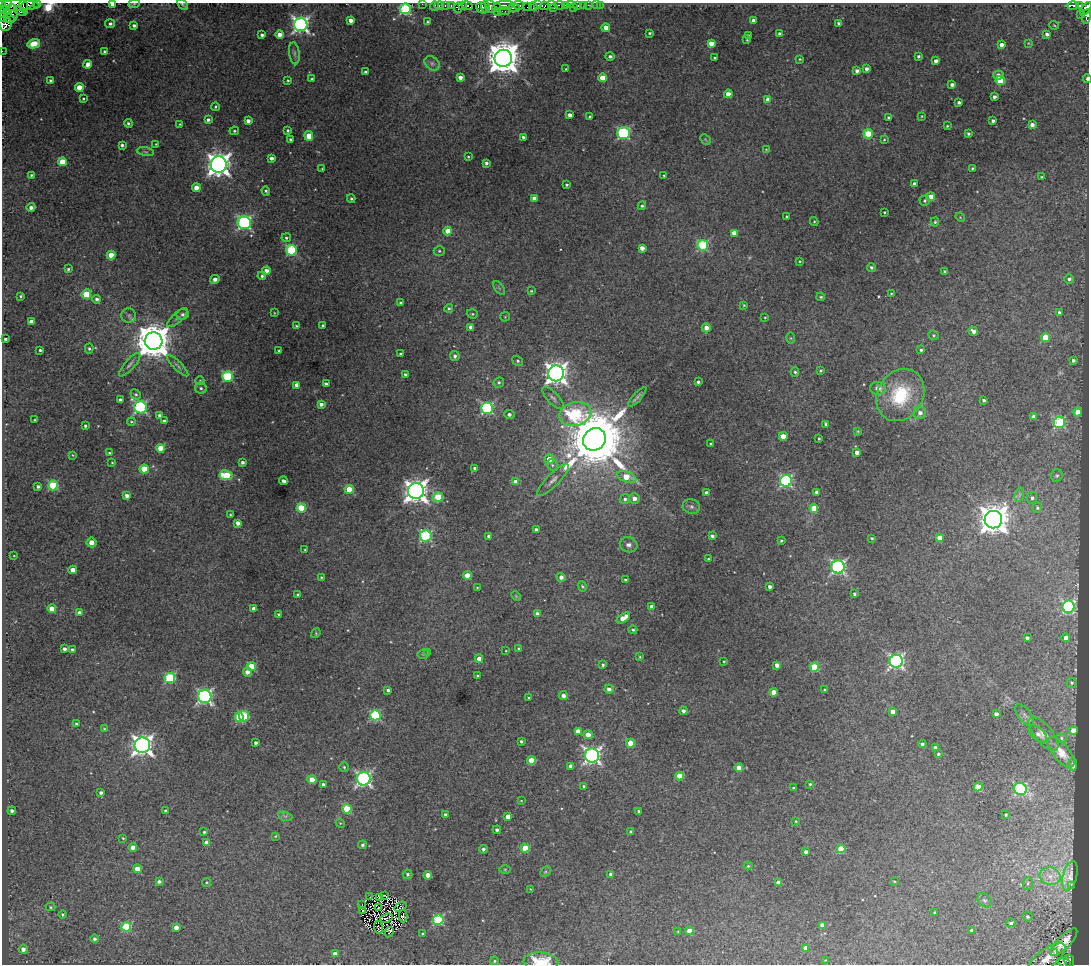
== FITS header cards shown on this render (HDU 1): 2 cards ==
NAXIS1  =                 1087
NAXIS2  =                  962

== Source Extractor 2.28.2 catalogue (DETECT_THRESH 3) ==
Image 1087 x 962 px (HDU 1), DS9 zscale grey, 1 PNG px = 1 image px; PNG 1091 x 966 px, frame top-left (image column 1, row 962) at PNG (2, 3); each listed source drawn as its Kron ellipse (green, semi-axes under 4 px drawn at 4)
Background 1.06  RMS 0.035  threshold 0.104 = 3 sigma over >= 5 px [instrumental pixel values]
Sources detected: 465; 4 with non-positive FLUX_AUTO (blend fragments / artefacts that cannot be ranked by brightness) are neither listed nor drawn; the other 461 listed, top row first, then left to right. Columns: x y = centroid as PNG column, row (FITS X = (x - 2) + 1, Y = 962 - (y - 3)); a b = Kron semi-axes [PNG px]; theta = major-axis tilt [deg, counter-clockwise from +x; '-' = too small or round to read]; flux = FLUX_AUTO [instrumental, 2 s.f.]
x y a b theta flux
37 3 3 2 - 310
8 4 4 3 - 1100
112 4 4 3 - 8
134 4 6 3 19 2.6
183 4 6 3 -46 3.9
422 4 2 2 - 18
17 5 23 5 -1 4300
27 5 7 4 29 2400
445 5 4 3 - 81
451 5 3 3 - 57
504 5 10 3 1 1200
518 5 6 3 -9 1300
537 5 3 2 - 55
551 5 3 2 - 39
560 5 5 4 - 690
566 5 4 3 - 74
570 5 2 2 - 14
578 5 3 3 - 80
583 5 2 2 - 17
588 5 3 2 - 27
596 5 2 2 - 6.9
600 5 4 2 - 13
1073 5 6 3 -1 800
5 6 8 4 54 2300
23 6 6 2 -88 1700
434 6 5 2 - 79
439 6 4 3 - 69
462 6 4 3 - 940
468 6 5 3 - 1100
490 6 7 5 -68 1300
544 6 4 4 - 750
1079 6 4 3 - 700
486 7 6 3 -68 590
497 7 4 4 - 140
527 7 2 2 - 160
533 7 4 2 - 130
573 7 2 2 - 15
458 8 5 3 - 1400
482 8 6 5 - 570
514 8 5 3 - 670
554 8 3 3 - 52
405 9 5 5 - 260
1086 9 8 4 53 2800
5 10 5 3 - 700
21 11 7 4 -18 1600
504 11 6 2 0 68
497 12 2 2 - 54
7 13 4 3 - 750
12 13 9 5 -88 2500
1080 15 3 2 - 140
1086 16 7 3 82 740
3 17 5 3 - 1100
9 19 5 3 - 620
351 20 4 4 - 14
753 20 3 3 - 7.1
428 22 3 3 - 2.5
5 23 7 6 - 2800
838 23 3 3 - 3.3
110 24 5 4 - 5.7
301 24 7 6 - 790
134 25 4 3 - 6
1054 25 5 3 - 2
606 28 4 4 - 30
650 33 3 3 - 3.4
779 33 4 3 - 4.5
1047 34 4 3 - 6.8
262 35 3 3 - 5.8
280 35 4 4 - 18
749 36 3 3 - 5.8
747 40 3 3 - 2.1
711 43 4 4 - 28
1028 43 4 3 - 1.7
34 44 6 4 14 26
1001 45 4 3 - 12
2 51 2 2 - 17
104 51 3 2 - 2.6
294 53 11 5 -82 6.7
610 56 4 4 - 6.3
918 56 3 3 - 4.7
715 57 3 2 - 2.2
503 58 9 8 - 5300
800 59 4 3 - 2.2
936 61 4 3 - 9.2
432 63 8 6 -41 7
88 64 4 4 - 17
565 69 3 2 - 1.4
866 69 4 4 - 8.1
857 71 4 4 - 7.5
365 72 3 3 - 4
998 75 5 4 - 14
460 77 4 4 - 13
602 78 4 4 - 37
312 79 4 3 - 3
1087 79 4 2 - 8.3
51 80 3 3 - 3.9
1000 80 5 4 - 77
288 81 3 3 - 3.1
952 85 4 3 - 7.9
79 87 4 4 - 43
728 94 4 4 - 21
994 97 3 3 - 7
83 98 3 3 - 2.5
768 100 4 4 - 23
959 102 4 3 - 6.4
215 107 4 3 - 2.5
570 115 4 4 - 12
922 116 3 2 - 2
590 117 3 3 - 4.4
889 117 3 3 - 3.6
208 120 4 3 - 6.6
248 121 4 4 - 10
993 121 4 3 - 6.4
128 123 4 4 - 4.3
180 124 3 3 - 2.2
1032 125 4 4 - 12
947 126 3 3 - 2.9
288 130 3 3 - 3.8
234 131 5 4 - 3.5
623 133 6 6 - 320
868 134 5 4 - 110
968 134 4 3 - 3.7
309 136 5 4 - 36
523 137 3 3 - 4.9
291 139 3 3 - 5.8
705 139 6 4 -46 3.4
884 140 3 2 - 2.3
156 144 3 3 - 1.6
122 145 4 3 - 5.4
766 149 4 2 - 1.4
145 152 9 4 -9 4.9
468 157 3 2 - 2.1
271 158 4 3 - 8.6
62 162 4 4 - 47
486 163 3 3 - 5
219 164 8 8 - 2200
972 168 4 3 - 2.7
322 169 3 2 - 1.5
31 175 3 3 - 3.3
664 175 3 2 - 2.3
1042 177 4 3 - 2.7
914 184 4 3 - 12
567 185 3 3 - 3.3
196 188 4 4 - 23
266 191 5 3 - 4.1
931 197 4 4 - 47
534 198 4 4 - 14
351 199 4 4 - 3.8
925 201 5 5 - 4.4
642 206 4 4 - 4.2
31 207 4 4 - 10
884 212 3 2 - 2.4
786 216 3 2 - 1.9
960 217 5 4 - 2.3
814 221 4 4 - 2.5
935 222 4 4 - 3.6
244 223 7 6 - 470
448 231 4 4 - 36
734 233 4 4 - 23
286 238 5 4 - 3.9
703 245 5 5 - 210
642 248 4 4 - 17
291 250 5 5 - 180
439 251 5 5 - 4
111 255 4 4 - 44
800 261 3 2 - 2.1
871 267 5 4 - 5.6
68 269 3 3 - 3.5
266 271 4 4 - 14
945 271 3 3 - 4.4
262 276 4 3 - 4.7
215 279 5 4 - 12
1069 279 5 4 - 6.5
499 288 8 4 -53 4.2
531 291 3 3 - 2.5
891 293 4 3 - 2.4
86 294 5 4 - 79
21 296 4 3 - 3.3
821 297 4 3 - 3.5
97 299 4 4 - 7
400 302 4 4 - 3.4
744 305 4 3 - 2.4
449 308 4 4 - 3.4
1059 312 3 3 - 5.9
274 313 3 2 - 1.4
183 314 6 5 - 5.5
472 314 6 4 -19 3.3
129 315 7 7 - 7.5
505 317 5 4 - 2.5
765 317 4 4 - 2.4
177 318 13 5 42 7
31 322 4 4 - 14
323 325 3 3 - 4.1
296 326 3 2 - 2.2
471 327 4 4 - 12
706 328 4 4 - 16
973 331 5 4 - 13
934 335 5 4 - 3.4
1045 337 4 4 - 74
791 338 6 4 -89 2.8
5 339 3 3 - 4.2
154 341 9 9 - 6800
89 349 5 4 - 4.2
40 350 3 3 - 4.2
921 350 3 3 - 4.4
279 351 3 2 - 2.5
400 354 3 3 - 3.4
455 356 5 5 - 7.3
1073 360 4 3 - 6.5
518 361 5 4 - 4
130 365 15 5 49 8.7
178 366 14 4 -45 6.2
821 371 4 4 - 3.6
795 372 4 4 - 4.5
556 373 8 8 - 1900
405 374 3 3 - 5.7
228 376 5 5 - 200
200 381 4 4 - 2.4
499 382 5 5 - 4.8
698 382 3 3 - 4.6
326 384 4 3 - 5.5
297 385 4 4 - 16
201 388 6 5 - 5.3
878 388 8 6 -9 19
136 394 5 4 - 3.9
900 395 27 23 57 150
637 397 12 4 48 7.2
553 398 14 5 -46 9.6
120 400 4 3 - 6.1
984 400 3 3 - 5
321 404 4 3 - 9.7
140 407 6 6 - 330
487 408 6 5 - 300
1078 412 4 4 - 30
920 413 6 6 - 12
509 414 5 4 - 8.1
575 414 16 11 12 250
159 415 3 3 - 5.4
1034 417 4 4 - 17
34 420 3 2 - 1.9
164 421 4 3 - 5.4
131 422 4 4 - 2.5
1059 422 5 5 - 220
826 424 4 3 - 4.6
85 426 3 3 - 4.2
858 431 4 3 - 2.3
783 436 4 4 - 35
594 439 12 10 41 26000
819 439 3 2 - 3
711 444 3 3 - 3.1
161 448 4 4 - 43
857 452 4 4 - 14
109 453 4 3 - 2.6
73 455 4 3 - 1.8
549 459 5 5 - 33
242 462 3 3 - 6.8
112 463 3 2 - 1.9
552 465 6 5 - 5
475 468 3 3 - 5.9
144 469 4 4 - 56
226 475 6 5 - 110
1057 476 6 5 - 4.3
627 477 10 5 -20 63
553 480 21 6 46 15
283 481 4 3 - 8.3
786 481 6 6 - 350
516 482 4 4 - 27
53 485 5 5 - 130
38 486 3 3 - 5.6
349 489 4 4 - 51
416 491 8 7 - 2100
816 492 3 3 - 5.7
707 493 4 4 - 12
1019 495 7 4 71 5.4
127 496 4 4 - 11
438 497 5 5 - 100
634 498 5 5 - 14
1032 498 6 5 - 6
625 499 5 5 - 5.8
691 506 9 7 -13 8.3
301 508 4 4 - 96
814 508 4 4 - 49
1037 508 5 5 - 3.9
230 515 4 3 - 2.4
993 520 9 8 - 4000
238 523 4 4 - 15
536 529 3 3 - 5
426 536 6 5 - 230
489 536 3 3 - 6.7
712 536 4 3 - 7.3
872 538 3 3 - 3
940 538 4 4 - 26
781 541 4 4 - 2.8
91 542 5 5 - 26
629 545 9 7 -13 10
305 550 3 3 - 2.2
14 556 3 2 - 1.6
708 559 3 2 - 2.1
838 567 6 6 - 510
73 570 4 4 - 21
467 575 4 4 - 31
321 577 3 2 - 2.5
561 577 4 4 - 12
625 580 3 2 - 2.5
582 586 5 4 - 3.1
477 587 3 2 - 1.7
770 587 3 3 - 7.7
854 594 4 3 - 3.9
298 595 4 3 - 4.2
516 596 5 3 - 2.3
651 606 3 3 - 7.8
1068 607 6 6 - 310
52 609 4 4 - 34
254 609 4 4 - 18
79 613 4 3 - 11
537 613 4 3 - 5.9
279 614 4 3 - 3
623 618 7 4 34 35
633 630 4 4 - 3.9
316 633 5 4 - 2.8
1027 638 3 3 - 6.6
1066 638 4 4 - 14
518 648 4 3 - 2.5
64 649 3 3 - 7.2
72 650 3 3 - 5.5
506 651 3 2 - 1.6
428 653 4 3 - 2.7
423 654 6 4 13 4.2
640 657 3 3 - 2
479 659 4 4 - 17
724 661 3 2 - 2.3
896 661 6 6 - 620
603 665 3 3 - 3.9
777 665 4 4 - 13
251 666 4 4 - 71
814 667 5 4 - 110
247 672 4 4 - 13
477 676 3 3 - 3.3
170 678 5 5 - 210
1072 683 5 5 - 3.7
609 689 4 4 - 11
825 689 3 2 - 2.3
388 690 3 3 - 5.6
774 692 4 4 - 27
205 696 7 6 - 540
563 696 4 4 - 10
529 698 3 3 - 2.5
683 711 4 4 - 8.8
893 712 4 4 - 25
996 714 4 3 - 10
375 715 5 5 - 200
1025 715 13 6 -52 11
244 716 5 5 - 160
239 717 5 4 - 74
76 724 4 4 - 3.4
104 729 4 3 - 2.3
578 731 4 4 - 22
1073 731 4 4 - 38
1038 734 11 6 -40 10
1043 734 20 9 -50 22
588 735 5 4 - 24
1061 738 5 4 - 4.3
521 741 3 3 - 4
256 743 3 3 - 6
630 743 4 4 - 46
922 744 4 3 - 5.7
142 745 8 7 - 1500
935 748 4 3 - 9.6
1061 752 18 8 -51 27
938 754 3 3 - 4.5
592 755 7 7 - 840
531 761 4 4 - 51
1073 765 6 3 87 4.4
571 766 4 4 - 9.5
344 767 5 4 - 3.4
739 768 4 4 - 46
680 776 4 4 - 59
364 779 7 7 - 630
312 780 4 4 - 31
323 784 3 3 - 6.1
810 784 3 3 - 2.7
584 786 3 3 - 4
978 787 4 4 - 83
794 788 3 3 - 4.2
1020 789 7 6 - 310
101 793 4 3 - 6.5
521 801 4 3 - 1.6
347 809 5 4 - 88
12 811 4 4 - 7.3
166 811 3 3 - 5.5
639 811 4 3 - 5.3
445 814 3 3 - 5
1006 815 4 3 - 4
285 816 7 4 -17 5.4
508 817 4 4 - 16
796 821 3 2 - 1.9
340 823 5 4 - 2.3
497 830 4 4 - 6.1
204 832 4 4 - 3.4
631 832 4 3 - 5.2
275 836 3 2 - 1.8
123 838 4 3 - 2.4
207 843 4 4 - 23
362 845 4 4 - 5.1
133 847 4 4 - 15
525 848 4 4 - 69
483 849 4 4 - 6.6
841 849 4 4 - 83
806 852 4 3 - 7.9
748 866 4 4 - 3
137 869 4 4 - 32
505 869 6 4 1 2.9
545 872 6 4 44 3.8
408 874 5 5 - 4.3
610 874 4 4 - 5.5
428 875 4 4 - 29
1050 876 10 9 - 20
1070 876 15 7 76 10
894 881 4 2 - 2
159 882 4 3 - 6.7
206 882 4 3 - 2.2
778 883 4 4 - 28
1028 883 6 5 - 4.4
1071 885 4 2 - 1.4
530 889 4 3 - 1.5
384 895 3 2 - 1.5
370 897 2 2 - 1.3
379 898 3 2 - 2.3
984 900 8 6 -47 6.6
362 905 2 2 - 2
51 907 5 4 - 2.9
401 907 6 2 35 2.6
379 908 3 2 - 1.7
362 910 3 2 - 3
934 913 3 3 - 3.6
63 915 4 4 - 3
403 916 6 3 89 8.8
1027 917 5 4 - 5.6
387 918 7 2 22 0.59
438 920 5 5 - 230
1011 923 5 4 - 6
822 925 4 4 - 17
126 927 5 5 - 140
176 927 4 4 - 16
378 927 6 3 -83 0.35
678 931 4 4 - 2.2
689 931 4 4 - 32
972 931 4 4 - 9.7
389 932 5 2 - 2.7
422 934 3 3 - 3.7
94 939 4 4 - 5.7
1064 942 18 6 46 24
806 948 4 4 - 26
23 949 4 4 - 12
1055 953 3 3 - 5.8
335 954 4 4 - 18
1047 959 22 9 37 24
825 960 4 3 - 2
495 961 4 3 - 2.9
1069 961 6 4 -78 380
541 962 17 9 -3 87
1064 963 7 3 -17 140
At the frame edge (FLAGS 8, measured only in part): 18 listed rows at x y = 37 3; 8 4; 112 4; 134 4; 183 4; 422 4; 17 5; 27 5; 23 6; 405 9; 1086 9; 1086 16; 3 17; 5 23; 2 51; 1087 79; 541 962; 1064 963
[4 non-positive-flux detections neither listed nor drawn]